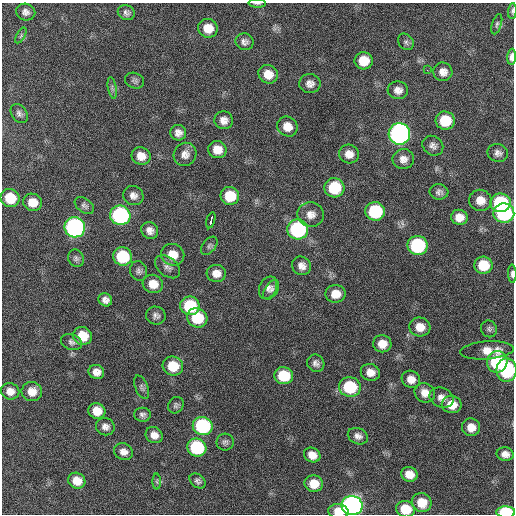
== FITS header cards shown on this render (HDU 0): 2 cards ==
NAXIS1  =                  512 / Axis length
NAXIS2  =                  512 / Axis length

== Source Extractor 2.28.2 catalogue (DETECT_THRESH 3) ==
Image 512 x 512 px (HDU 0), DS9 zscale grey, 1 PNG px = 1 image px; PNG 516 x 516 px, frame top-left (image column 1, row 512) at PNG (2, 3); each listed source drawn as its Kron ellipse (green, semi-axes under 4 px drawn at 4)
Background 416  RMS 11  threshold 33.8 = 3 sigma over >= 5 px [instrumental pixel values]
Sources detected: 112; all 112 listed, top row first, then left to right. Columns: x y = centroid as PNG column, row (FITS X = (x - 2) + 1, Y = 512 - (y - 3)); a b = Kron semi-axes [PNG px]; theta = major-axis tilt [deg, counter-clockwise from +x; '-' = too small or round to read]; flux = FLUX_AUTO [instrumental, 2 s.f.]
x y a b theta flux
257 3 8 2 -2 1100
512 11 8 4 85 1300
26 12 10 8 -13 3600
126 13 9 7 -23 2800
497 24 10 4 72 1700
208 28 10 9 - 12000
21 36 9 4 59 1300
244 42 9 8 - 3200
406 42 9 7 -48 2100
512 57 8 4 88 3600
364 61 9 8 - 14000
427 70 2 2 - 2700
443 72 9 9 - 5700
268 74 10 9 - 9800
135 81 10 7 -19 2200
310 84 10 9 - 4600
112 88 11 3 -79 1700
398 90 10 9 - 5200
19 114 10 7 -54 2900
224 120 9 9 - 5200
445 121 9 9 - 23000
287 126 10 9 - 8200
178 133 8 7 - 4300
399 134 11 10 - 300000
433 146 11 9 -37 3900
217 150 9 8 - 9000
498 153 10 9 - 3800
185 154 12 11 - 5600
349 154 10 9 - 6300
141 156 9 8 - 8000
403 159 11 10 - 5300
334 188 10 9 - 33000
439 192 9 7 -5 2900
133 196 10 9 - 4300
230 196 9 9 - 19000
10 198 9 9 - 22000
480 200 11 10 - 8300
32 202 9 8 - 11000
501 203 10 9 - 62000
84 205 11 7 -36 2400
375 211 10 9 - 50000
504 213 10 9 - 84000
311 214 13 12 - 7100
120 215 10 9 - 130000
459 217 8 7 - 7000
211 220 8 3 74 15000
75 227 10 10 - 230000
298 229 10 10 - 93000
150 230 9 8 - 4600
417 245 10 9 - 73000
209 246 10 6 52 2100
173 255 12 10 -20 12000
123 256 9 9 - 36000
76 258 9 7 -59 2300
483 265 9 8 - 19000
302 266 10 9 - 5200
168 267 14 9 -39 4500
139 271 10 8 -71 2700
216 273 9 8 - 6200
512 274 9 4 -89 2300
153 284 10 9 - 9400
268 288 12 8 64 3800
271 290 11 6 57 2600
335 294 10 9 - 9600
105 300 7 6 - 3800
190 306 10 9 - 40000
156 316 10 9 - 3000
197 318 10 9 - 29000
420 327 10 9 - 9600
489 329 8 8 - 2200
83 336 9 9 - 18000
71 342 11 7 -18 2700
382 344 9 8 - 8700
487 350 27 9 4 10000
497 362 11 10 - 56000
316 363 9 8 - 3400
173 366 10 9 - 19000
507 370 11 10 - 61000
96 372 8 7 - 5800
370 372 10 8 -21 7000
284 376 9 8 - 27000
411 379 9 8 - 6400
142 387 12 6 -68 2500
350 387 11 9 -13 42000
10 391 9 8 - 6400
32 391 10 9 - 8700
425 393 10 9 - 7000
442 397 12 9 -22 5700
176 405 9 7 56 2100
452 405 10 8 -10 11000
97 411 8 7 - 11000
142 415 8 7 - 2500
203 426 10 9 - 81000
105 427 9 8 - 4200
471 427 9 9 - 7900
154 435 9 7 -36 5800
358 436 10 8 -24 3900
225 442 8 8 - 2400
197 447 9 9 - 61000
123 452 10 8 -25 5000
505 454 8 7 - 4800
312 455 8 7 - 7000
409 474 8 7 - 8200
77 481 9 7 -28 10000
198 481 9 6 -40 2400
157 482 8 4 -90 1400
314 484 9 8 - 13000
422 503 10 9 - 13000
352 505 10 9 - 340000
405 509 9 8 - 17000
338 511 10 7 -9 9500
506 512 9 5 -2 48000
At the frame edge (FLAGS 8, measured only in part): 7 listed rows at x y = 257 3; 512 11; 512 57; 512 274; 405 509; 338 511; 506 512